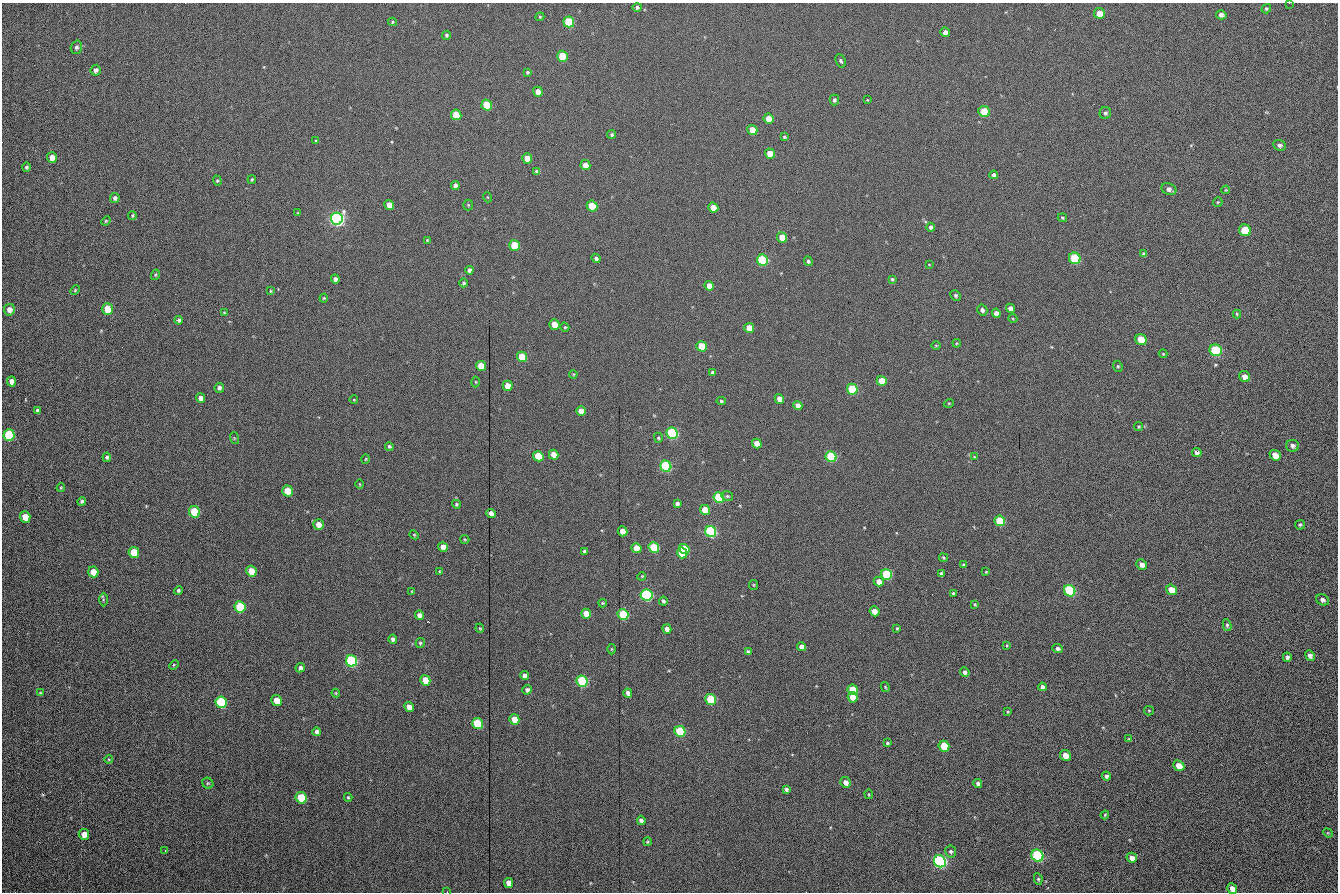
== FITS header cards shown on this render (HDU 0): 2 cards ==
NAXIS1  =                 1336 /fastest changing axis
NAXIS2  =                  890 /next to fastest changing axis

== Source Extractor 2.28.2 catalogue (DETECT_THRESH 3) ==
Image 1336 x 890 px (HDU 0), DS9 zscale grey, 1 PNG px = 1 image px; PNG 1340 x 894 px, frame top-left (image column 1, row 890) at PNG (2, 3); each listed source drawn as its Kron ellipse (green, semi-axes under 4 px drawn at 4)
Background 274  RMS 19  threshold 56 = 3 sigma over >= 5 px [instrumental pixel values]
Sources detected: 248; all 248 listed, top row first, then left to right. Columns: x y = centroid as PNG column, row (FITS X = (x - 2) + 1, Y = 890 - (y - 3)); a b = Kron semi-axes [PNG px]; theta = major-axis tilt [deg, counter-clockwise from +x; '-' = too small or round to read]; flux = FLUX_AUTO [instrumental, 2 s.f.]
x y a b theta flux
1289 3 2 2 - 3100
637 7 5 4 - 2900
1266 9 5 4 - 2000
1099 13 5 5 - 16000
1221 15 5 4 - 5100
540 17 4 4 - 1300
392 22 4 4 - 1500
569 22 5 5 - 88000
945 32 5 5 - 5900
446 35 4 4 - 2100
76 47 7 5 72 3100
562 56 5 5 - 43000
841 61 7 4 -62 2400
96 70 5 5 - 4700
527 72 4 4 - 2000
538 92 5 4 - 11000
834 100 5 4 - 2900
867 100 4 3 - 950
487 105 5 5 - 63000
984 112 6 5 - 54000
1105 113 6 6 - 2400
456 115 5 5 - 47000
768 119 5 5 - 16000
752 130 5 5 - 26000
612 135 4 4 - 2400
784 137 4 3 - 2100
316 141 4 3 - 1200
1279 145 6 5 - 3600
770 154 5 5 - 29000
52 157 5 5 - 12000
527 158 5 5 - 20000
585 165 5 5 - 14000
26 167 5 4 - 2600
537 171 4 3 - 3300
994 175 4 4 - 3900
252 180 4 3 - 1600
217 181 5 4 - 1600
455 186 4 4 - 6100
1169 189 8 5 -22 5000
1226 190 4 4 - 1200
487 197 5 3 - 970
115 198 5 5 - 3700
1218 202 5 4 - 1400
389 205 5 4 - 12000
468 205 5 5 - 1500
592 206 5 5 - 55000
713 208 5 5 - 19000
298 213 4 2 - 930
132 215 4 4 - 1700
1062 218 5 4 - 1700
337 219 6 6 - 510000
106 221 5 4 - 1300
931 227 4 4 - 3100
1245 230 6 5 - 54000
782 237 5 5 - 24000
427 240 3 3 - 1100
515 245 5 5 - 55000
1144 254 4 3 - 2100
596 258 5 4 - 3300
1075 258 6 5 - 100000
762 260 6 5 - 130000
808 261 5 4 - 2400
929 265 4 3 - 820
469 270 4 4 - 3800
155 275 5 4 - 1500
335 279 4 4 - 4900
892 279 4 3 - 1600
464 283 4 4 - 2200
709 286 5 4 - 12000
75 290 5 4 - 1400
271 291 4 3 - 1300
956 295 5 5 - 2500
324 298 4 4 - 1300
1010 308 5 4 - 5900
108 309 6 5 - 46000
9 310 6 5 - 8800
982 310 5 5 - 4200
224 313 4 3 - 1200
996 313 4 4 - 5000
1237 314 4 4 - 1700
1013 319 4 3 - 1100
179 320 4 4 - 2500
554 324 5 5 - 21000
565 327 5 4 - 1500
749 328 5 5 - 26000
1141 340 6 5 - 38000
957 343 4 3 - 1000
936 345 5 3 - 1100
702 346 5 5 - 37000
1216 350 6 5 - 120000
1163 354 4 4 - 1200
522 357 5 5 - 49000
481 366 5 5 - 37000
1118 366 6 4 -68 1800
712 372 3 3 - 2600
573 374 4 3 - 1200
1244 376 6 5 - 7600
11 381 5 4 - 8000
882 381 5 5 - 31000
475 382 5 3 - 1200
508 386 5 5 - 16000
219 388 5 4 - 4500
852 389 5 5 - 93000
200 398 5 4 - 8000
779 399 5 4 - 11000
354 400 4 3 - 840
721 401 5 4 - 1700
949 403 5 3 - 1100
798 405 5 4 - 11000
37 410 4 3 - 2300
581 411 5 4 - 14000
1139 427 4 4 - 1600
672 433 6 5 - 200000
9 435 6 5 - 120000
234 438 6 4 -72 1400
658 438 5 4 - 1700
757 443 5 4 - 17000
389 446 4 4 - 2400
1293 446 6 6 - 3900
1197 453 5 4 - 5200
554 455 5 4 - 20000
1275 455 6 5 - 15000
538 456 5 5 - 50000
107 457 4 4 - 2500
831 457 5 5 - 140000
974 457 3 3 - 980
366 459 4 3 - 1100
666 466 6 5 - 180000
360 484 5 3 - 1100
61 488 4 3 - 1300
288 491 5 5 - 39000
727 496 6 4 -14 2000
719 498 5 5 - 120000
82 501 4 4 - 2700
456 504 4 4 - 1800
677 504 4 4 - 4200
705 510 5 4 - 39000
194 512 6 5 - 87000
491 513 5 4 - 9200
25 517 5 5 - 20000
1000 521 5 5 - 74000
318 524 5 5 - 11000
1300 525 5 5 - 2700
622 531 5 4 - 18000
711 532 6 5 - 210000
414 535 4 4 - 1300
465 539 4 3 - 1200
443 547 5 4 - 13000
654 547 5 5 - 67000
636 548 5 5 - 19000
684 549 5 4 - 40000
585 551 4 3 - 3200
134 552 6 5 - 49000
682 553 5 5 - 55000
943 558 4 3 - 1600
964 565 4 3 - 2000
1142 565 5 5 - 7500
251 571 5 5 - 27000
440 571 3 3 - 1400
93 572 5 5 - 23000
986 572 3 2 - 1000
887 574 6 5 - 110000
941 574 4 3 - 2300
642 576 4 3 - 1200
879 581 5 4 - 11000
754 585 5 4 - 1400
178 590 4 4 - 2200
1171 590 5 5 - 18000
412 591 4 3 - 1100
1070 591 6 5 - 150000
953 593 4 3 - 1600
647 595 6 5 - 240000
103 599 7 3 -90 1500
1323 600 7 5 -27 4100
663 601 4 3 - 2500
603 603 4 3 - 1600
975 604 4 3 - 1300
240 607 6 5 - 100000
874 611 5 4 - 13000
586 614 5 4 - 20000
623 614 5 5 - 99000
419 615 5 4 - 7200
1227 625 6 4 -81 2200
480 628 5 4 - 1400
897 628 3 3 - 1600
667 629 5 4 - 8800
393 639 4 4 - 3500
420 643 5 4 - 1900
1007 645 3 2 - 1100
802 647 4 4 - 10000
1058 648 5 4 - 3400
612 649 5 3 - 1100
748 652 4 4 - 2600
1310 656 5 4 - 4700
1287 657 4 4 - 3300
351 661 6 5 - 230000
174 665 5 3 - 1100
300 668 5 4 - 4700
965 672 5 4 - 3800
525 676 4 4 - 9400
425 680 5 5 - 26000
582 681 6 5 - 150000
885 687 5 3 - 1300
1042 687 4 4 - 4500
527 690 5 4 - 4200
853 690 5 5 - 46000
40 693 4 3 - 1100
336 693 4 4 - 1300
628 693 5 4 - 6500
853 697 5 5 - 18000
711 699 5 5 - 82000
277 700 5 5 - 20000
221 702 6 5 - 160000
409 707 5 4 - 11000
1149 711 5 4 - 1500
1008 712 4 3 - 1600
514 719 5 5 - 19000
477 724 6 5 - 80000
680 731 6 5 - 94000
317 732 4 4 - 4900
1129 739 4 2 - 1200
887 743 4 3 - 1900
944 746 6 5 - 59000
1065 755 5 5 - 17000
109 760 4 3 - 1000
1179 766 6 5 - 17000
1106 776 4 4 - 3900
846 782 5 5 - 8000
208 783 6 5 - 1900
978 783 4 4 - 4200
786 789 4 4 - 3100
869 794 5 2 - 1100
348 797 4 3 - 1700
301 798 6 5 - 59000
1105 815 4 3 - 1200
641 820 4 4 - 4200
1328 833 5 4 - 1100
84 834 5 5 - 9300
648 842 4 4 - 1600
165 851 3 3 - 1200
951 852 6 5 - 3100
1037 856 6 5 - 200000
1132 858 5 5 - 6800
940 861 6 5 - 330000
1038 879 6 4 -80 2000
508 883 5 4 - 8600
1232 889 6 5 - 8600
447 892 2 2 - 970
At the frame edge (FLAGS 8, measured only in part): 3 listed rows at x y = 1289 3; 1232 889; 447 892